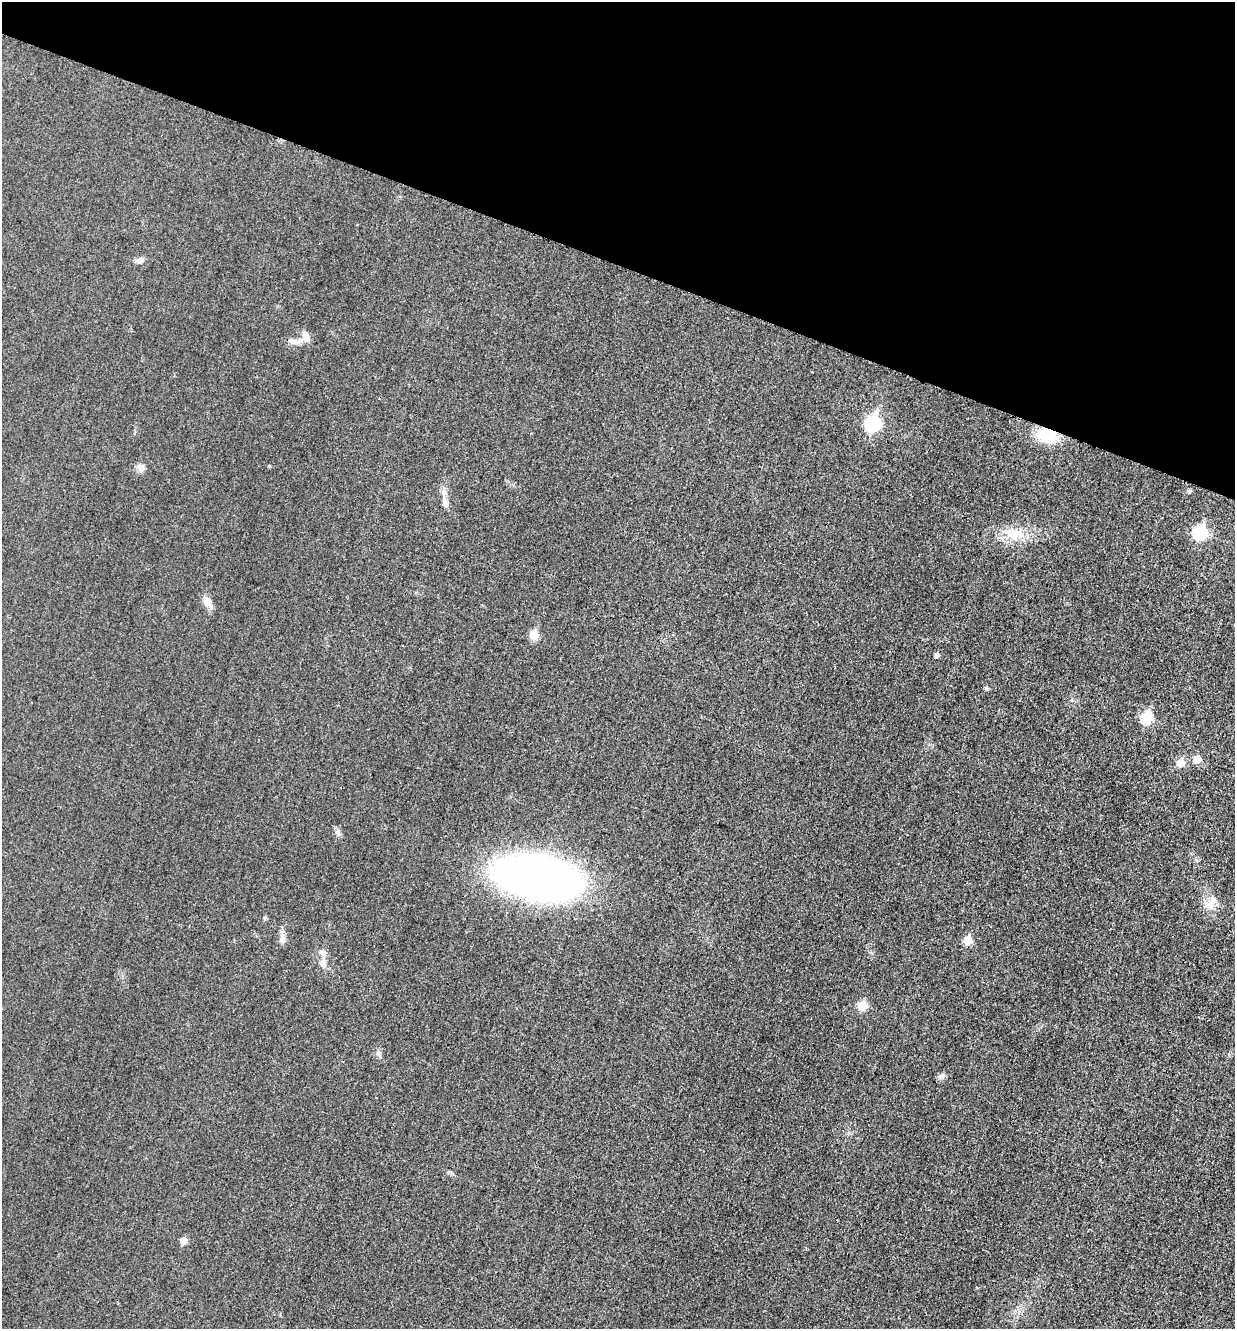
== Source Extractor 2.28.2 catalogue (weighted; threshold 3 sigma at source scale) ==
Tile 2 of 4 x 4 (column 2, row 1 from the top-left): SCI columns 1385-2617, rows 4000-5326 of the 5360 x 5349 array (HDU 1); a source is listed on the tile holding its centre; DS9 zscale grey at full resolution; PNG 1237 x 1331 px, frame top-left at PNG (2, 2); no overlay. Shown black and unused: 20% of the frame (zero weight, under 3 of 4 exposures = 2% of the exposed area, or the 3 px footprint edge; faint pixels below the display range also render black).
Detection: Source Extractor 2.28.2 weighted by HDU 2 'WHT'; one run over the whole footprint, this tile lists its part. Background 0.0259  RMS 0.0063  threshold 0.0282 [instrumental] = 3 sigma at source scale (4.5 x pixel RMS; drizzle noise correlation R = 1.50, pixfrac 1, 0.05/0.05 arcsec/px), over >= 5 px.
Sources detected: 27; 1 inside a brighter listed object's ellipse — not listed separately; the other 26 listed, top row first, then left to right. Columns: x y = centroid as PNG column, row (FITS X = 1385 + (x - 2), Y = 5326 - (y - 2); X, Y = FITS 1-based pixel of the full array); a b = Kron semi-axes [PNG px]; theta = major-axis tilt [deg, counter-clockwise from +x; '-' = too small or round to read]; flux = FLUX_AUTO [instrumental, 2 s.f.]
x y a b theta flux
139 260 11 7 17 2.7
305 336 14 9 -66 4.5
295 341 19 7 -7 4.2
873 423 8 7 - 99
1046 435 19 12 -13 27
141 468 11 8 -40 3.1
1189 491 7 4 -1 1
444 501 18 8 -72 4.4
1200 532 8 7 - 64
1016 534 27 15 -10 15
207 601 14 10 -57 4.8
533 634 6 6 - 15
937 655 5 5 - 2.1
986 688 5 4 - 1.2
1147 718 7 6 - 41
1197 759 6 6 - 9
1180 762 6 6 - 10
537 877 62 32 -10 400
1210 904 14 13 - 6.9
265 918 5 4 - 0.8
282 939 13 8 87 3.7
967 940 6 6 - 13
323 962 13 7 84 3.8
862 1006 6 6 - 19
941 1076 10 6 10 1.9
184 1241 5 5 - 7
Overlapping masked pixels (flux is a lower limit): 1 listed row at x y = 1046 435
Unlisted compact peaks at least as high as the median listed source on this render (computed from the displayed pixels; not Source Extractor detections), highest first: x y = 338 831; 269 466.